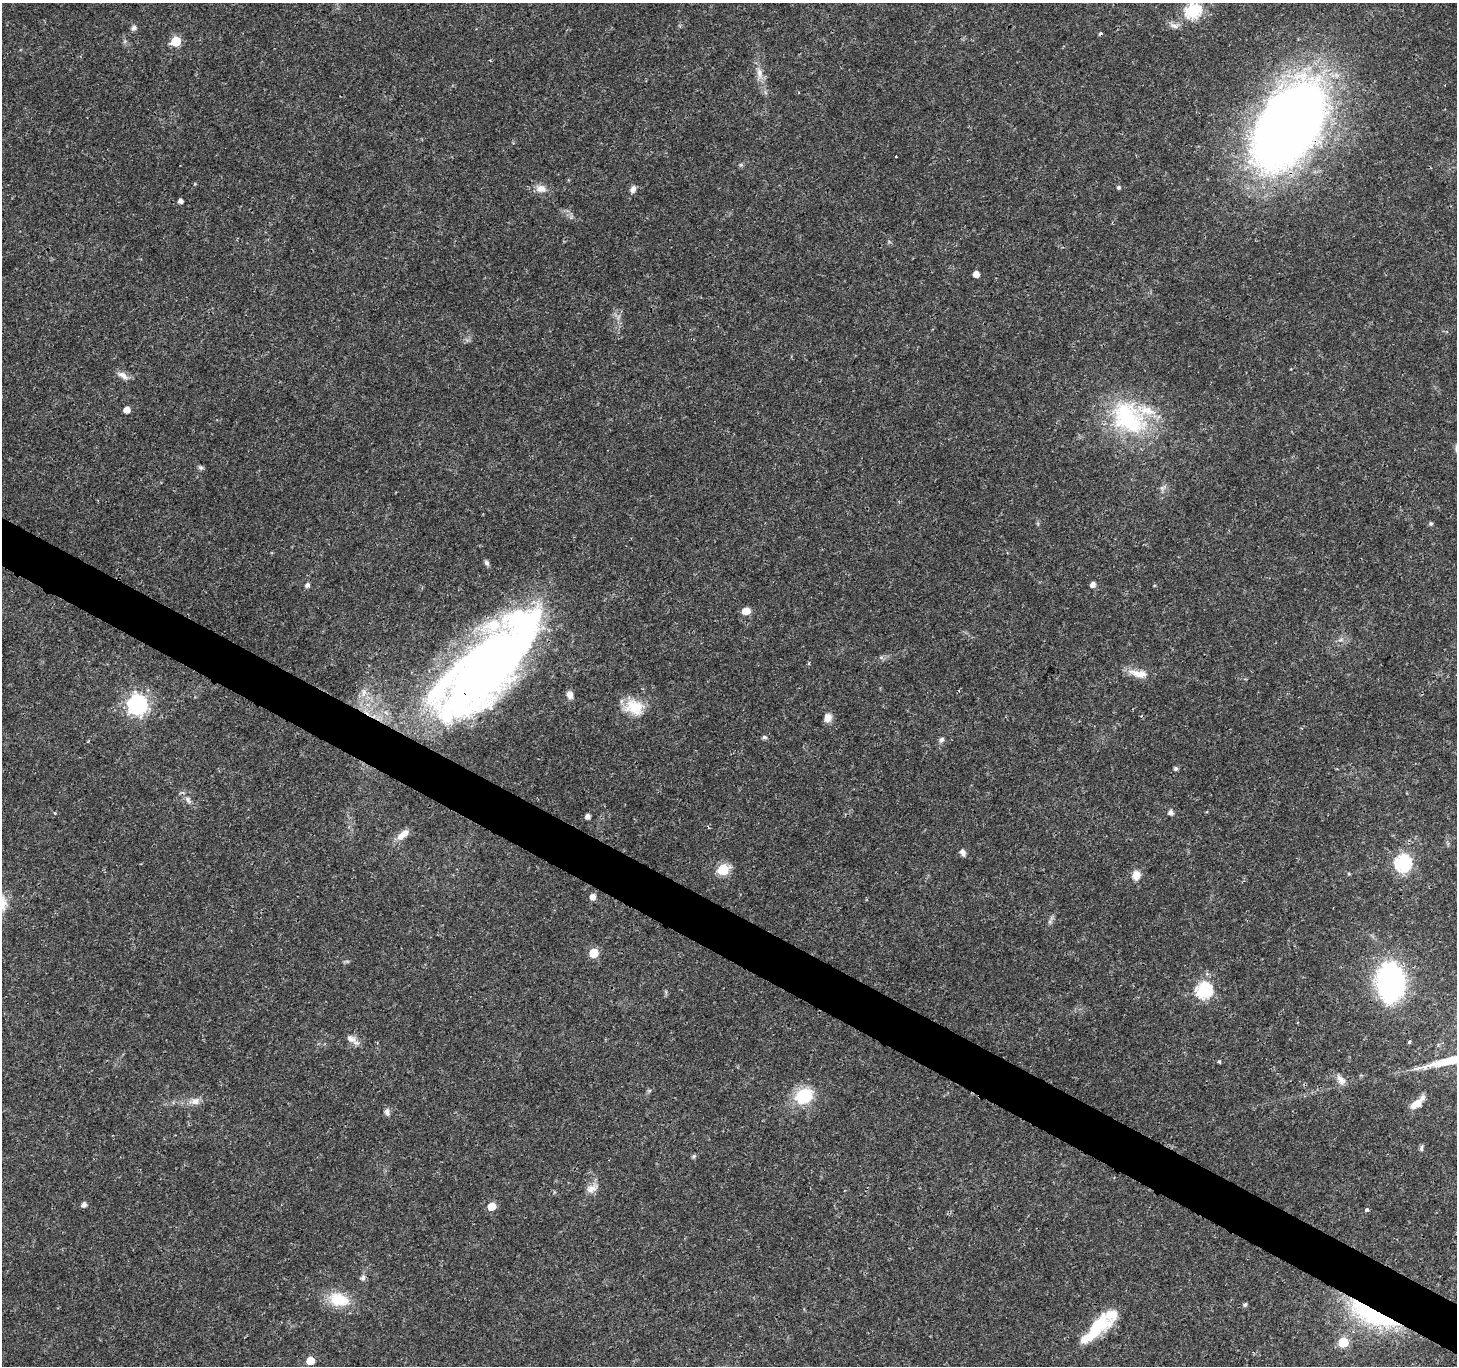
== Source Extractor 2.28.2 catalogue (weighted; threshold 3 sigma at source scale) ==
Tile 6 of 4 x 4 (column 2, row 2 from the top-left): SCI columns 1461-2915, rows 2925-4288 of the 5835 x 5916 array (HDU 1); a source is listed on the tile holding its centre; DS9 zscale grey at full resolution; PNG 1459 x 1368 px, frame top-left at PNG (2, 3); no overlay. Shown black and unused: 4% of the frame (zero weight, under 3 of 4 exposures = <1% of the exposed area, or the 3 px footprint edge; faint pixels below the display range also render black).
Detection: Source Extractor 2.28.2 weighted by HDU 2 'WHT'; one run over the whole footprint, this tile lists its part. Background 0.0187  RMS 0.0017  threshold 0.00782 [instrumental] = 3 sigma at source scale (4.5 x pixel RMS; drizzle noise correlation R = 1.50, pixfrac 1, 0.0396/0.0396 arcsec/px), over >= 5 px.
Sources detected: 74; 1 cosmic-ray / hot-pixel residue — not listed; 4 inside a brighter listed object's ellipse — not listed separately; the other 69 listed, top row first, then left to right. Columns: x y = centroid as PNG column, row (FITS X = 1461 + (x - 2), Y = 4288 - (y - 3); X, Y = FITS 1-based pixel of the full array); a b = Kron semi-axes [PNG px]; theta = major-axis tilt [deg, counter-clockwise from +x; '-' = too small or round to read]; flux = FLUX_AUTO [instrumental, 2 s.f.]
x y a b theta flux
1192 11 7 7 - 27
1174 26 13 6 -26 0.85
134 28 6 5 - 0.72
176 41 6 6 - 8.6
759 73 19 8 -78 1.7
1289 125 69 39 58 280
896 156 2 2 - 0.13
741 165 6 3 -17 0.25
1119 187 5 5 - 0.35
541 189 15 10 -3 1.6
633 189 9 7 73 0.82
180 201 4 4 - 0.76
976 274 5 5 - 1.6
123 375 17 7 -32 1.1
127 410 5 5 - 1.6
1128 418 55 40 -41 21
201 468 8 5 -6 0.37
1162 488 9 6 18 0.54
1431 524 5 5 - 0.34
487 563 8 5 -59 0.43
1093 584 5 5 - 1
307 585 5 5 - 0.6
746 611 8 7 - 1.9
1341 640 9 4 9 0.48
881 657 7 4 -1 0.36
487 668 121 46 46 160
1138 674 27 10 -10 2.4
364 692 13 6 81 1.1
570 695 9 7 -74 1.1
137 705 8 7 - 81
634 707 27 21 -14 5
828 718 10 8 70 1.3
764 737 6 5 - 0.45
941 740 7 6 - 0.54
1176 768 5 5 - 0.42
188 800 12 7 -56 0.9
1171 812 5 5 - 0.78
588 816 5 4 - 0.82
402 835 17 8 37 1.8
963 852 8 6 -63 0.8
1403 863 7 7 - 43
723 869 6 6 - 15
1349 874 5 4 - 0.18
1136 875 12 10 80 1.7
593 897 5 5 - 1.3
594 953 6 5 - 7
1390 982 32 21 -90 44
1204 990 7 7 - 36
352 1040 20 8 -36 1.2
1409 1042 4 4 - 0.23
1219 1062 4 3 - 0.27
1341 1080 16 9 -50 1.4
804 1096 24 19 30 6.7
195 1101 15 9 7 1.4
1417 1103 18 7 39 2.1
387 1112 9 7 -79 0.69
1421 1148 9 5 85 0.37
694 1156 6 5 - 0.3
592 1188 17 10 27 1.5
84 1204 5 5 - 0.85
491 1206 6 5 - 3.4
1367 1210 4 4 - 0.43
363 1278 9 6 88 0.54
339 1299 29 18 -15 5.1
1245 1305 6 4 56 0.34
1372 1315 63 19 -27 22
1100 1324 30 18 13 6.1
1343 1342 6 6 - 8.7
310 1361 5 5 - 4
Overlapping masked pixels (flux is a lower limit): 3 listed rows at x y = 1289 125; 487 668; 1372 1315
Isophote crosses this tile's border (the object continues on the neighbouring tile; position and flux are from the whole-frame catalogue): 1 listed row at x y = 1192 11